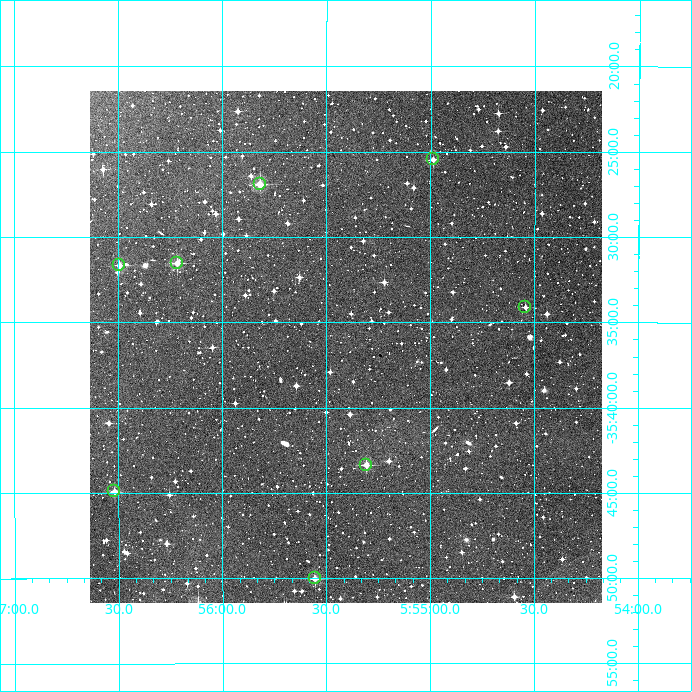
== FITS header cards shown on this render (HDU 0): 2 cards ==
NAXIS1  =                  512
NAXIS2  =                  512

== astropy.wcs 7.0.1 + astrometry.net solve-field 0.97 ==
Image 512 x 512 px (HDU 0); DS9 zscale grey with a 90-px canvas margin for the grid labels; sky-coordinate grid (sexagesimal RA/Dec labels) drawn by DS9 from the SOLVED WCS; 8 Tycho-2 reference stars matched to detected sources circled (green)
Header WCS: RA---TAN/DEC--TAN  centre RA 05:55:24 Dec -35:36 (88.85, -35.61 deg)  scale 3.52 arcsec/px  FOV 30.0' x 30.0'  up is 0 deg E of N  parity normal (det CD < 0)
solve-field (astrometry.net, Tycho-2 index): VERIFIED the header's WCS against the Tycho-2 star catalogue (verified at 2 index scales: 5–8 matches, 0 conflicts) and refined it, rather than solving blind
Solved WCS: RA---TAN-SIP/DEC--TAN-SIP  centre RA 05:55:24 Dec -35:36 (88.85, -35.61 deg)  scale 3.52 arcsec/px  FOV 30.0' x 30.0'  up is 0 deg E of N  parity normal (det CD < 0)
The solver's refit moves the header's centre by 0.78 arcsec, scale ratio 1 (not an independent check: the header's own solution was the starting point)
Tycho-2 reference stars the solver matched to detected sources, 8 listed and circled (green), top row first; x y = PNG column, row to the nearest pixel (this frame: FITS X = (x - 90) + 1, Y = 512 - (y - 91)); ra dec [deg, ICRS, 3 dp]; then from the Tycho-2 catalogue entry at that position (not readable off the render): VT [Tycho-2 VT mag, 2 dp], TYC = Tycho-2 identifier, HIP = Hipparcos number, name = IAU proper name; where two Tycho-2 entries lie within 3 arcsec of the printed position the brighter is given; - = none
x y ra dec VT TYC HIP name
433 159 88.747 -35.424 11.58 7066-1086-1 - -
260 184 88.954 -35.449 10.31 7066-1834-1 - -
177 263 89.054 -35.526 11.28 7066-1790-1 - -
119 265 89.123 -35.527 11.94 7066-1435-1 - -
525 307 88.636 -35.568 12.10 7066-1307-1 - -
366 465 88.827 -35.723 11.21 7070-778-1 - -
114 491 89.130 -35.749 11.40 7070-1234-1 - -
315 578 88.889 -35.834 11.53 7070-1128-1 - -